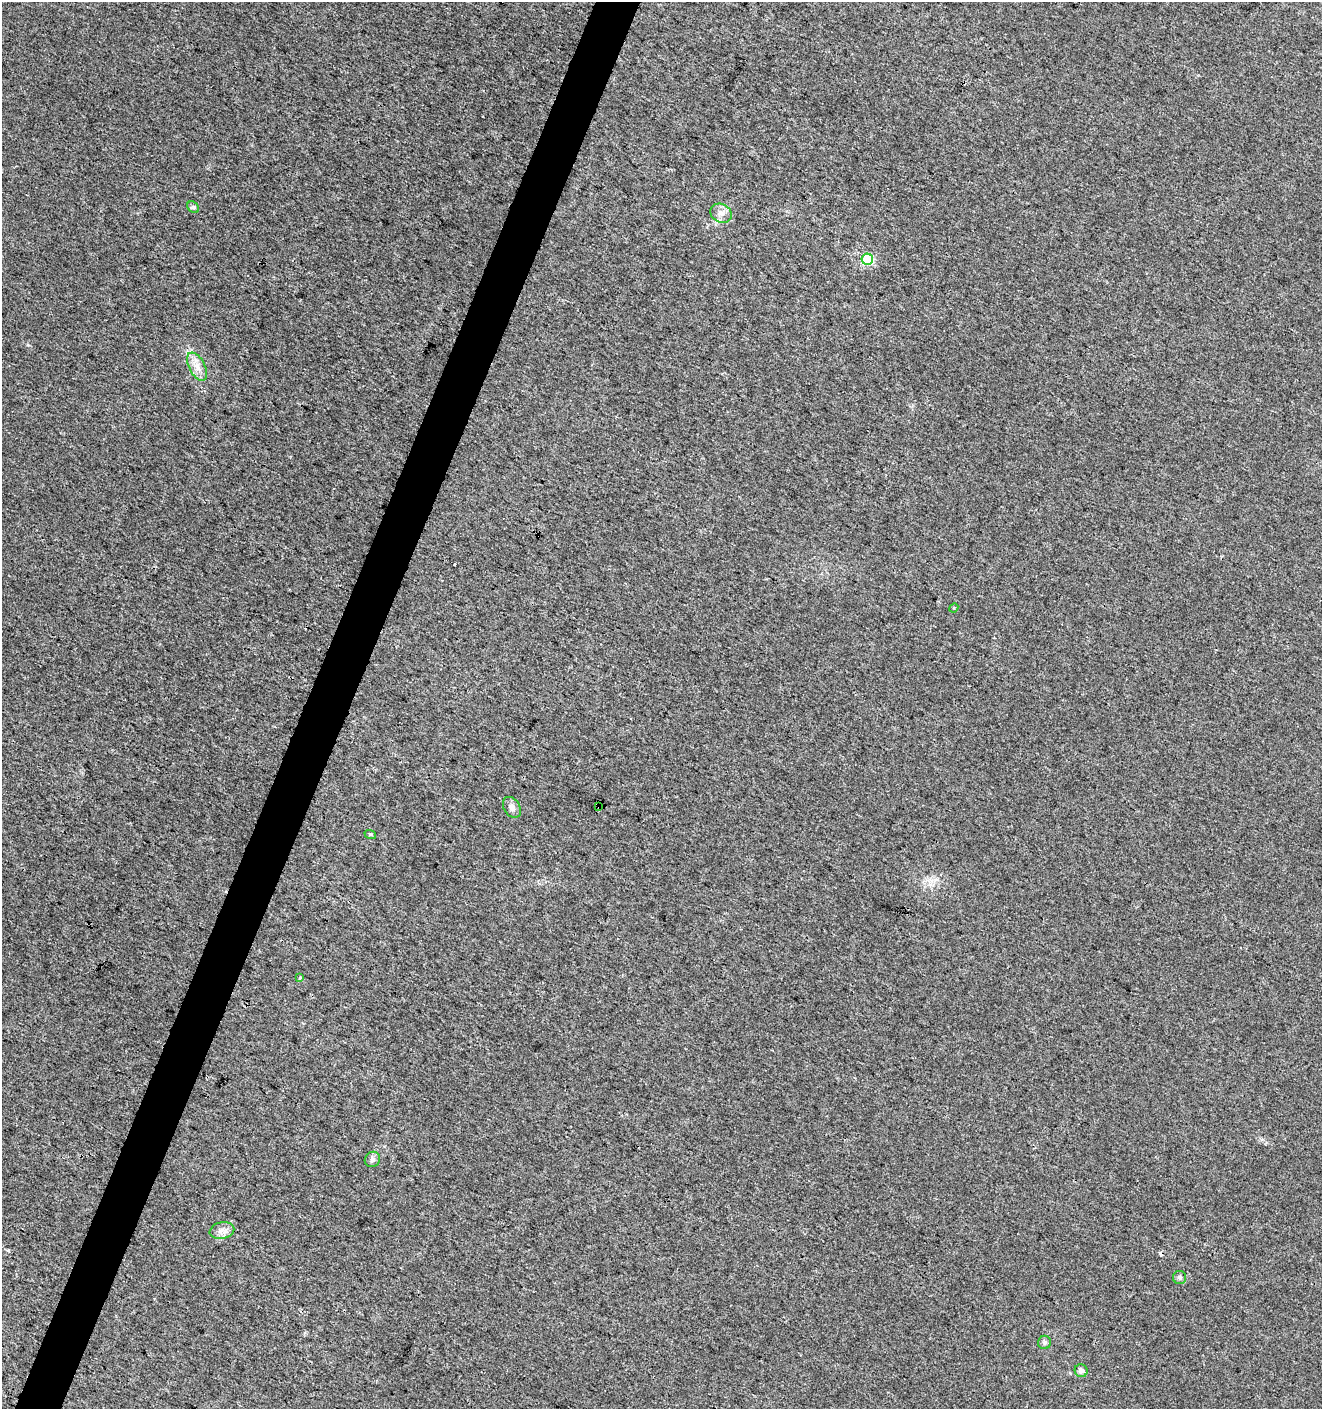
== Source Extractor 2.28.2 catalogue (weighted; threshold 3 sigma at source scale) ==
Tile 7 of 4 x 4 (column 3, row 2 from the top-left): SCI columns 2846-4165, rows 2827-4233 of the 5763 x 5641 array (HDU 1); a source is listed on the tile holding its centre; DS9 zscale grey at full resolution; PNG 1324 x 1411 px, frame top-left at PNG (2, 2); each listed source drawn as its Kron ellipse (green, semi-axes under 4 px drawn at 4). Shown black and unused: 3% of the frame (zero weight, under 3 of 4 exposures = <1% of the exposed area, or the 3 px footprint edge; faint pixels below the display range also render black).
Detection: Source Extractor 2.28.2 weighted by HDU 2 'WHT'; one run over the whole footprint, this tile lists its part. Background 0.00829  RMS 0.0041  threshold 0.0184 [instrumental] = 3 sigma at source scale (4.5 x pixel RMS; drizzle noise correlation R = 1.50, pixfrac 1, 0.0396/0.0396 arcsec/px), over >= 5 px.
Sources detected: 15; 1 cosmic-ray / hot-pixel residue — neither listed nor drawn; the other 14 listed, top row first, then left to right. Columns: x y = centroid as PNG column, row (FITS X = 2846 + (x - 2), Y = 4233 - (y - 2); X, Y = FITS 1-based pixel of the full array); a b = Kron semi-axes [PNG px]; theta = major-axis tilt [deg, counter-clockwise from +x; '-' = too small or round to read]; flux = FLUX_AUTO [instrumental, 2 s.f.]
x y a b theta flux
193 207 6 5 - 0.92
721 213 11 9 -29 2.6
867 259 5 5 - 30
197 367 15 8 -62 3.6
954 608 4 4 - 0.47
599 806 4 2 - 0.69
512 807 11 8 -58 1.9
370 834 6 3 -17 0.49
300 978 4 3 - 0.58
372 1159 8 7 - 1.3
222 1231 12 8 12 2.5
1180 1277 6 6 - 0.96
1045 1342 6 6 - 1
1081 1371 6 6 - 2
Overlapping masked pixels (flux is a lower limit): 1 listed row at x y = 599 806
Unlisted compact peaks at least as high as the median listed source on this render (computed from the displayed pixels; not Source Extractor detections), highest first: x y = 28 345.